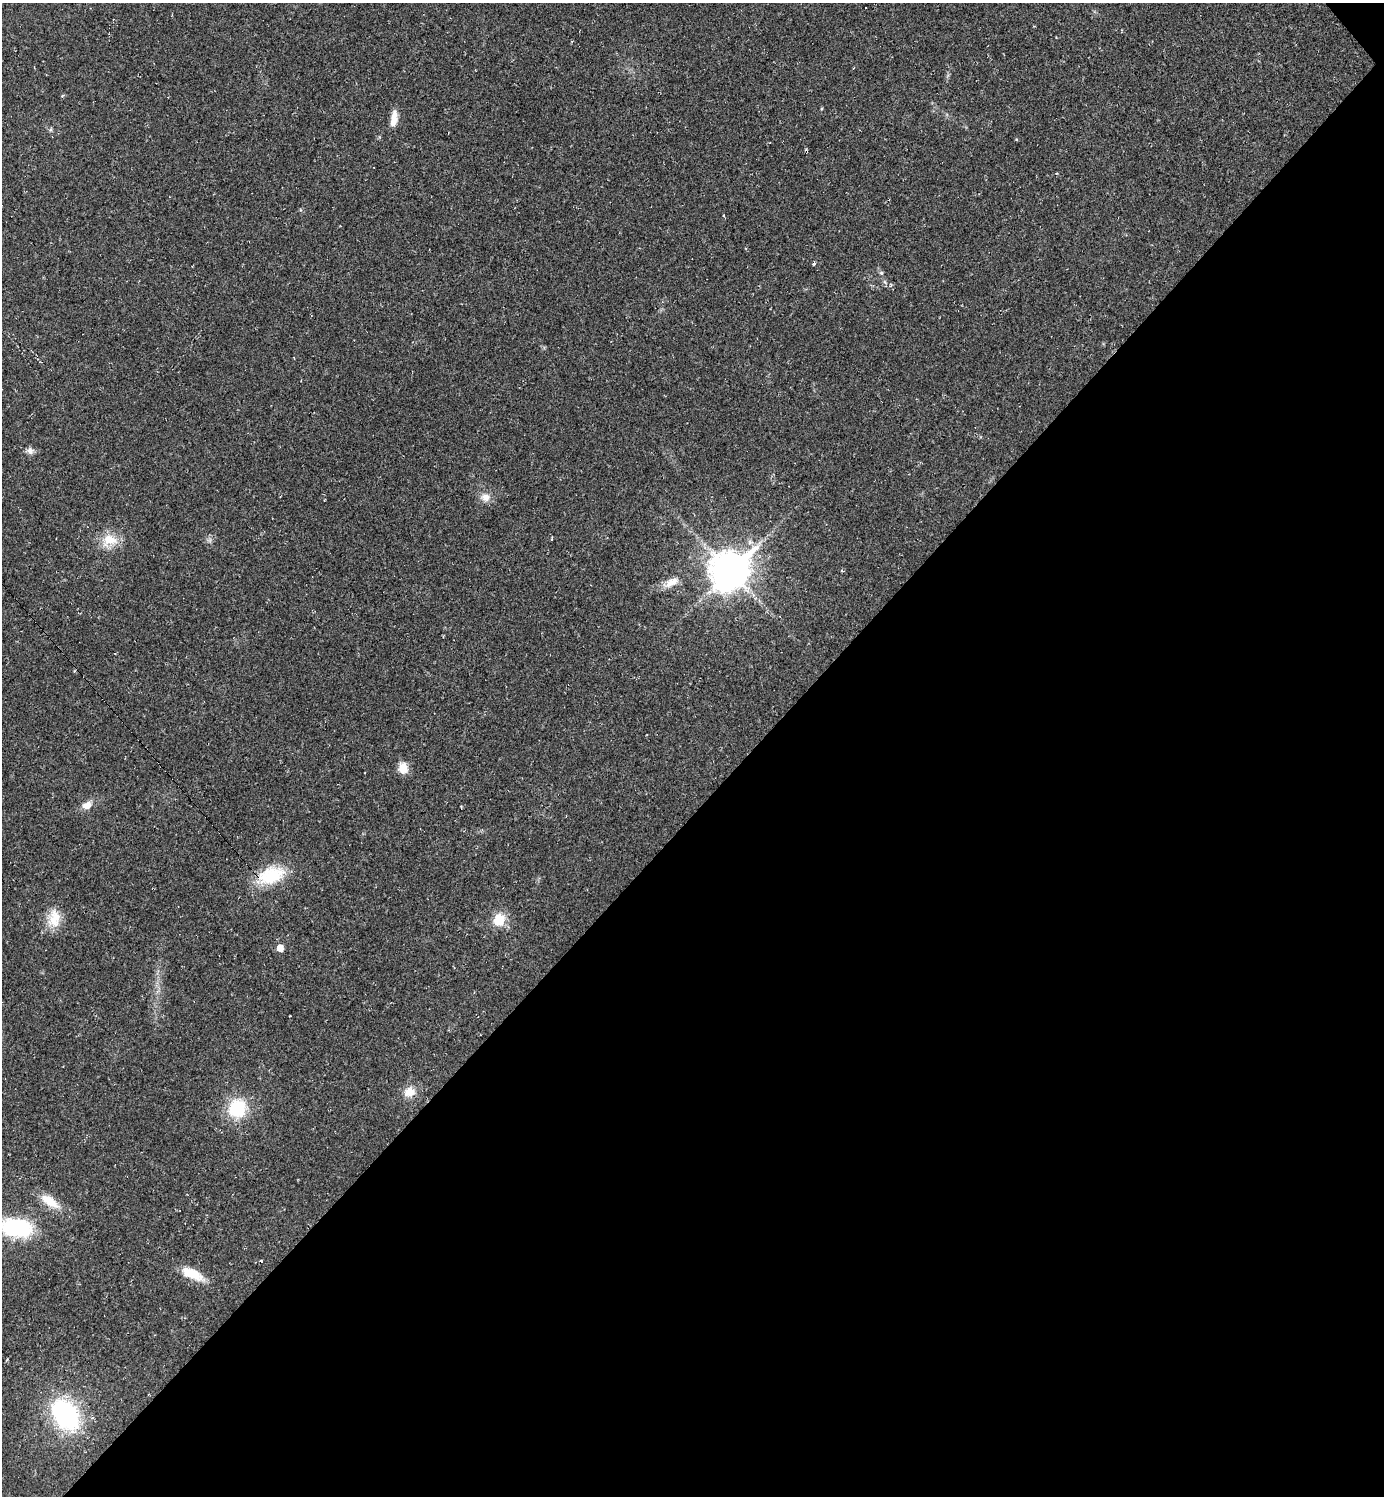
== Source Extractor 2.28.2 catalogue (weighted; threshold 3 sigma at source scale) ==
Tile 12 of 4 x 4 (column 4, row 3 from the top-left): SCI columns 4300-5681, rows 1496-2989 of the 5977 x 5977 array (HDU 1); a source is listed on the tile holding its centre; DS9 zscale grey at full resolution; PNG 1386 x 1498 px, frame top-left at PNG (2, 3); no overlay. Shown black and unused: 46% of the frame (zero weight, under 2 of 3 exposures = <1% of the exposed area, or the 3 px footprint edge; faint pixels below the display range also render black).
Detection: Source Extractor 2.28.2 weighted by HDU 2 'WHT'; one run over the whole footprint, this tile lists its part. Background 0.0318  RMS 0.0063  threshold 0.0283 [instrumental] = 3 sigma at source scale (4.5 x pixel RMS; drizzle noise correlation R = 1.50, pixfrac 1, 0.05/0.05 arcsec/px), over >= 5 px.
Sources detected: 30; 6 cosmic-ray / hot-pixel residue — not listed; the other 24 listed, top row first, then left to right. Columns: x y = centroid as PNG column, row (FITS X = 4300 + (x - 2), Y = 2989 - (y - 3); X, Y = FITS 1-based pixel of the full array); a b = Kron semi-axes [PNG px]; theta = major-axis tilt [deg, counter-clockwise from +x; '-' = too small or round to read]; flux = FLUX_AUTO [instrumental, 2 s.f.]
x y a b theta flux
394 118 19 7 82 7.2
51 129 6 4 72 0.89
1016 139 5 3 - 0.57
814 264 5 3 - 0.65
881 273 6 5 - 1.1
885 282 7 4 -71 1.2
30 451 9 9 - 2.9
485 497 12 10 -6 5.4
109 540 23 18 19 14
730 571 16 13 42 1200
671 582 25 11 28 7.9
74 671 4 4 - 0.6
403 768 13 11 -80 7.5
87 805 13 9 26 5.3
271 875 34 19 21 29
54 918 25 17 90 13
499 920 15 13 70 13
280 948 5 5 - 7.2
409 1092 16 14 27 8.2
237 1108 18 17 - 33
50 1201 29 11 -35 13
16 1228 26 15 -8 65
192 1274 29 11 -25 14
65 1415 28 19 -54 100
Overlapping masked pixels (flux is a lower limit): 1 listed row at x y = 271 875
Isophote crosses this tile's border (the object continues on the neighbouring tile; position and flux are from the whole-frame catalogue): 1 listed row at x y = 16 1228